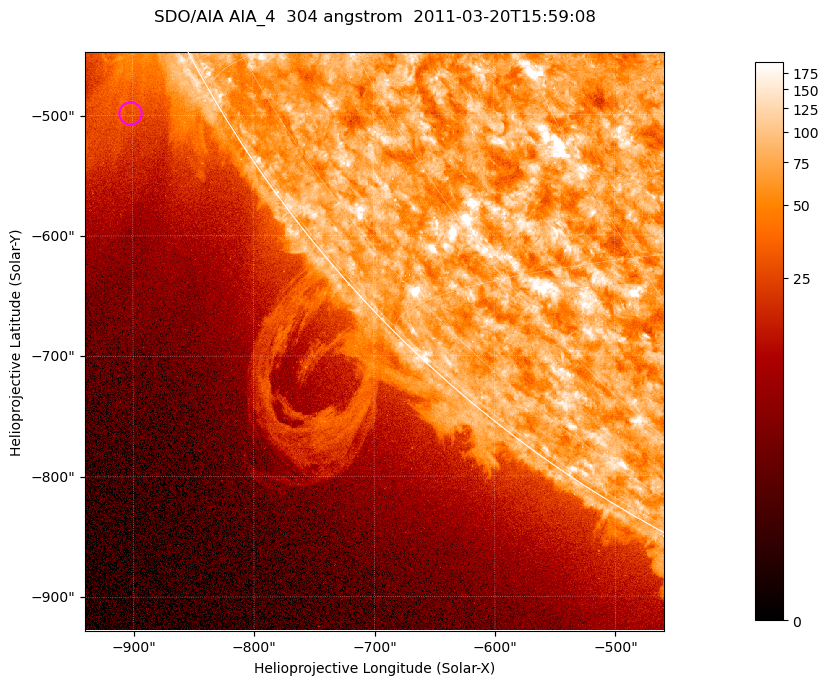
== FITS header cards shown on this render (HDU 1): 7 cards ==
TELESCOP= 'SDO/AIA '           / For AIA: SDO/AIA
INSTRUME= 'AIA_4   '           / For AIA: AIA_ATA1, AIA_ATA2, AIA_ATA3 or AIA_AT
WAVELNTH=                  304 / [angstrom] Wavelength
WAVEUNIT= 'angstrom'           / Wavelength unit: angstrom
DATE-OBS= '2011-03-20T15:59:08.124' / [ISO] Date when observation started; ISO 8
CTYPE1  = 'HPLN-TAN'           / CTYPE1; Typically HPLN
CTYPE2  = 'HPLT-TAN'           / CTYPE2; Typically HPLT

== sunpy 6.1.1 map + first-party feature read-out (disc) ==
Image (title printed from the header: SDO/AIA AIA_4  304 angstrom  2011-03-20T15:59:08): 801 x 801 px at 0.6 arcsec/px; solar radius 964 arcsec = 1606 px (partial field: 3.2% of the solar disc is inside the frame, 41% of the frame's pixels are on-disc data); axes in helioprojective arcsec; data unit not stated in the header (colour bar unlabelled)
Orientation: roll -0.132 deg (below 1 deg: not rotated)
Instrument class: DISC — disc imager (sunpy class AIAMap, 304 A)
Bright regions (active regions / flare kernels): reference = the on-disc median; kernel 7 px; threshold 5 sigma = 111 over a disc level ~72.2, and >= 1.15x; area >= 641 px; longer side >= 10 px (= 6 arcsec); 0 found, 0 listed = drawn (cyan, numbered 1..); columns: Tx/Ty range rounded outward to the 2 arcsec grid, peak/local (2 s.f.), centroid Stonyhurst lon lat
Off-limb structures (1.02-1.3 R_sun): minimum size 320 px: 5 found; the strongest spans PA ~115..125 deg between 1.02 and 1.19 R_sun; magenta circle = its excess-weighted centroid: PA ~120 deg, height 1.07 R_sun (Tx ~-902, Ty ~-498 arcsec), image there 2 x the reference